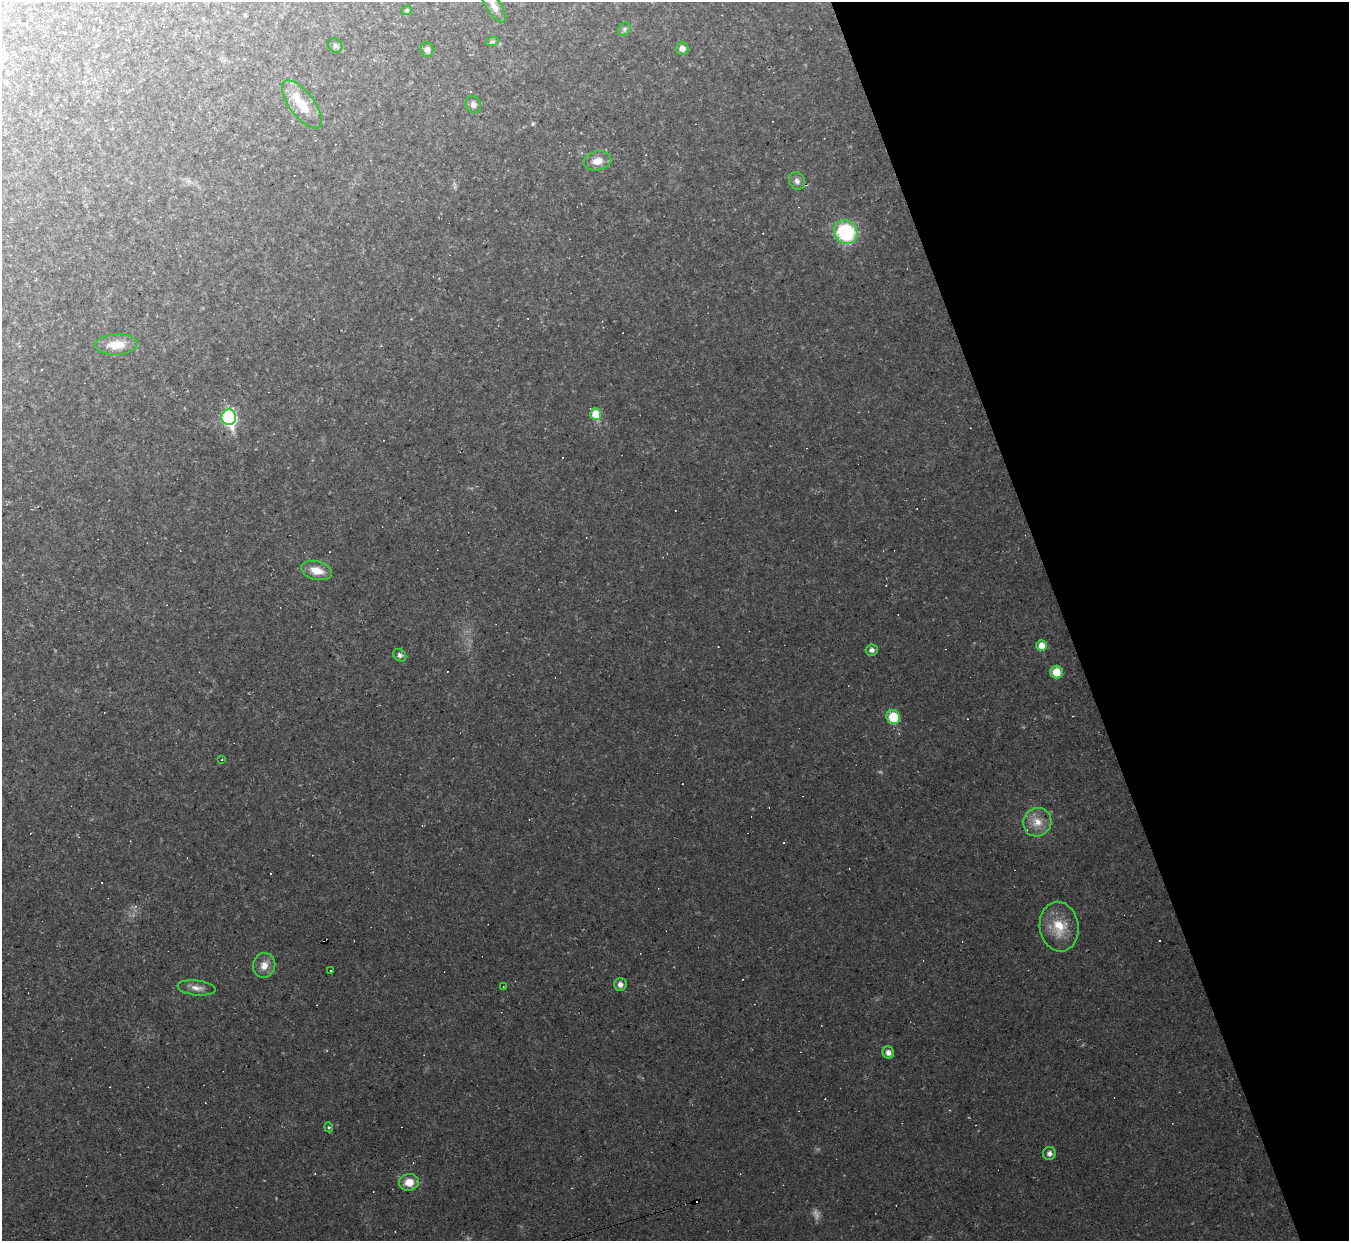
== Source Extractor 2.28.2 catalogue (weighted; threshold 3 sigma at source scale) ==
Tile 12 of 4 x 4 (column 4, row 3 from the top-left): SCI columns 4043-5389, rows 1510-2748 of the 5389 x 5373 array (HDU 1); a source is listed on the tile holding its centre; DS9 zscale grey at full resolution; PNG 1351 x 1243 px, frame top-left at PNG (2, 2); each listed source drawn as its Kron ellipse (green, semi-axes under 4 px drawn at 4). Shown black and unused: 21% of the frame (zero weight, under 2 of 3 exposures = <1% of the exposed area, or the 3 px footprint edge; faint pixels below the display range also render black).
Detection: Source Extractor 2.28.2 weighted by HDU 2 'WHT'; one run over the whole footprint, this tile lists its part. Background 0.0742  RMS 0.0088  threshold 0.0396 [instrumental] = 3 sigma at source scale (4.5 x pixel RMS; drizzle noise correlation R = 1.50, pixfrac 1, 0.05/0.05 arcsec/px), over >= 5 px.
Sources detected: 55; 1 too faint to see at this stretch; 1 inside a brighter object's white glare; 19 cosmic-ray / hot-pixel residue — neither listed nor drawn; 1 inside a brighter listed object's ellipse — not listed separately; the other 33 listed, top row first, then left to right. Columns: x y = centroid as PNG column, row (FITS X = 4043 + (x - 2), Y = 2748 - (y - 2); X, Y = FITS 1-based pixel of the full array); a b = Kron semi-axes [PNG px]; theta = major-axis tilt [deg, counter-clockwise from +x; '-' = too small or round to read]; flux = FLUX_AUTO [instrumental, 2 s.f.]
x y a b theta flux
494 6 19 7 -57 6.9
407 10 5 4 - 2.2
624 29 7 5 47 2.2
492 42 6 4 18 1.5
335 46 7 6 - 2.3
682 48 6 6 - 4.6
427 50 7 6 - 4.1
473 104 9 7 -62 3.5
302 105 29 12 -53 20
597 161 14 9 12 9.3
797 181 9 7 -60 4.4
846 232 12 11 - 70
116 345 21 10 3 15
596 414 5 5 - 25
229 417 7 7 - 110
317 571 16 9 -14 12
1041 646 5 5 - 9
872 650 6 5 - 4
400 655 7 5 -38 2.7
1056 672 6 6 - 14
893 717 7 6 - 27
222 760 3 2 - 0.63
1037 822 14 14 - 12
1059 927 25 19 -81 24
264 965 13 11 74 8.2
331 970 3 2 - 0.8
620 985 6 6 - 4.1
503 986 3 2 - 0.54
197 988 19 7 -7 6.5
888 1052 6 5 - 4.3
329 1127 5 4 - 1.2
1049 1153 6 6 - 3.4
409 1182 10 8 9 11
Isophote crosses this tile's border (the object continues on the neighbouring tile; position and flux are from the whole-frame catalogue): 1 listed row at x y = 494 6